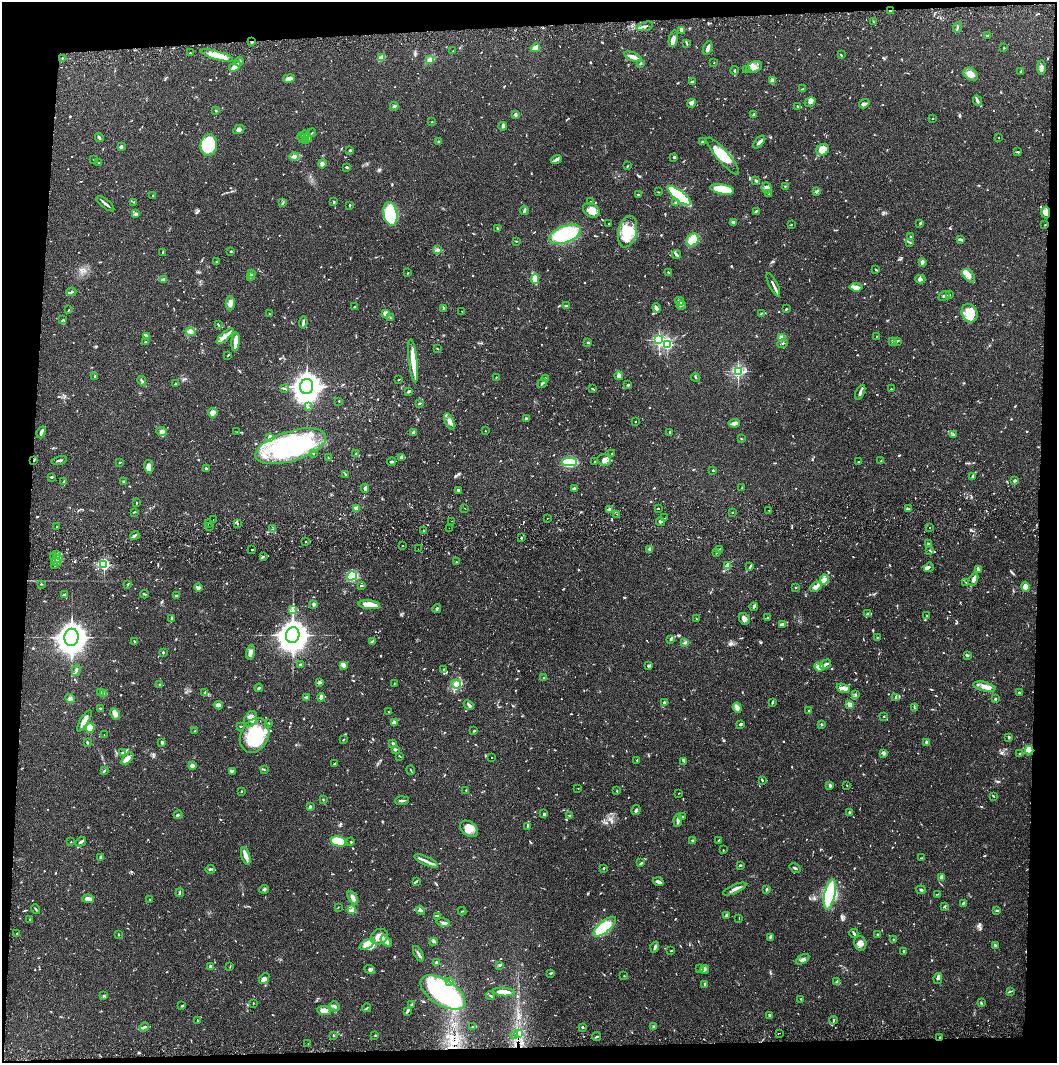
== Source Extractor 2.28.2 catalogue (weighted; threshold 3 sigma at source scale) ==
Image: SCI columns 4-4222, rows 57-4299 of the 4229 x 4357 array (HDU 1 of 3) = the unmasked area's bounding box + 8 px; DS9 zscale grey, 4 x 4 block average (1 PNG px = mean of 4 x 4 image px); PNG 1059 x 1065 px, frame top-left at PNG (2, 2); each listed source drawn as its Kron ellipse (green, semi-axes under 4 px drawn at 4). Shown black and unused: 8% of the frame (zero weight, under 2 of 3 exposures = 3% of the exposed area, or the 3 px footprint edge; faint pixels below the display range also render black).
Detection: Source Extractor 2.28.2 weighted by HDU 2 'WHT'. Background 0.0681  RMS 0.0049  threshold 0.0219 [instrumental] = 3 sigma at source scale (4.5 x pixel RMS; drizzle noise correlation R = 1.50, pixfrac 1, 0.05/0.05 arcsec/px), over >= 5 px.
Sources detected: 1314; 8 too faint to see at this stretch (4 x 4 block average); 6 inside a brighter object's white glare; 8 cosmic-ray / hot-pixel residue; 1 long thin detection or spike segment (spike, bleed or trail) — neither listed nor drawn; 34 coinciding with a brighter row at this scale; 86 inside a brighter listed object's ellipse — not listed separately; of the other 1171, all 500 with FLUX_AUTO >= 1.77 (the completeness limit of this list) listed and drawn (671 fainter detections not listed), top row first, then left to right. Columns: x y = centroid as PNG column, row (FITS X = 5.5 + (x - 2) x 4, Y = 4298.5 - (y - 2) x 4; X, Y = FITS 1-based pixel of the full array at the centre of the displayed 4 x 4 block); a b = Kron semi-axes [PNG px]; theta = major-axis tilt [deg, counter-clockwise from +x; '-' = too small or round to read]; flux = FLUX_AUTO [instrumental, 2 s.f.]
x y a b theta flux
890 11 2 2 - 8
873 21 3 2 - 2.5
645 26 8 2 16 8
957 27 5 2 - 3.6
681 30 4 2 - 7.2
987 36 3 2 - 5.1
673 39 8 4 78 12
252 42 2 2 - 2.1
687 43 4 2 - 2.5
535 48 5 3 - 39
708 48 7 3 70 14
1004 48 2 2 - 1.9
453 50 3 2 - 1.8
190 53 2 2 - 4.3
217 55 16 4 -16 58
841 55 3 2 - 2.7
633 57 9 3 -21 13
62 58 3 2 - 1.9
381 58 4 3 - 8.5
429 59 3 2 - 3.4
239 62 5 2 - 8.1
640 63 3 2 - 3.7
714 63 2 2 - 2.5
235 66 6 3 39 33
754 67 8 5 22 15
1041 68 7 3 -89 10
735 70 4 2 - 3.4
747 70 2 2 - 7.2
1021 72 4 2 - 5.9
971 74 8 6 -36 25
289 78 6 4 11 9.5
772 81 4 2 - 6.7
692 82 4 2 - 5.9
803 89 3 2 - 1.8
977 100 5 2 - 6.4
810 102 6 3 32 12
691 103 4 3 - 9.8
864 104 5 3 - 10
394 106 4 2 - 3.9
797 107 4 2 - 3.3
216 110 2 2 - 4.7
754 114 3 2 - 9.3
515 115 3 3 - 7.2
932 119 2 2 - 2.1
432 122 2 2 - 2.2
503 126 4 3 - 6.3
239 129 6 3 28 9.3
312 133 4 2 - 2
305 134 4 2 - 2.9
99 137 4 2 - 5.2
302 138 5 2 - 5.1
308 138 3 2 - 5.2
998 138 2 2 - 1.9
305 141 3 2 - 3.4
439 142 4 3 - 4.2
702 142 2 2 - 11
759 142 7 3 48 11
209 145 11 8 80 190
121 147 3 2 - 7.4
350 150 2 2 - 4.1
823 150 6 5 - 37
1018 152 3 2 - 3.5
294 156 4 3 - 7.4
723 156 24 6 -49 79
674 157 2 2 - 19
556 159 5 3 - 7
94 160 3 2 - 2
99 163 2 2 - 2.3
322 164 4 4 - 6.3
627 166 2 2 - 2
347 167 2 2 - 7.5
756 181 3 3 - 3.9
785 186 2 2 - 2.5
767 188 5 5 - 12
722 189 12 5 -10 110
817 191 4 2 - 5.2
658 192 3 2 - 1.8
769 194 4 2 - 2.8
638 195 3 2 - 2.9
153 196 3 2 - 2.8
679 196 14 5 -38 230
133 202 2 2 - 1.8
334 202 4 2 - 3.8
591 202 3 2 - 3
676 202 3 2 - 2.8
283 203 3 2 - 2.7
105 204 11 2 -39 11
350 205 2 2 - 6.2
524 210 4 3 - 4.5
591 210 9 6 -32 23
756 211 4 2 - 4.2
1046 212 6 4 -86 18
136 214 4 2 - 4.9
390 214 12 7 -80 190
733 222 3 2 - 6.1
609 223 2 2 - 3.8
920 224 3 2 - 2.5
791 225 3 2 - 2.3
1045 225 2 2 - 4.2
497 228 2 2 - 2
628 232 16 9 76 70
565 234 17 8 21 210
911 237 3 2 - 3.2
693 240 7 5 50 66
961 240 3 2 - 3.3
516 241 2 2 - 1.8
910 242 4 2 - 3.5
437 249 3 2 - 3.3
231 251 2 2 - 3.1
163 252 2 2 - 4.7
677 255 5 2 - 8.3
217 261 2 2 - 2.2
922 262 4 3 - 5.3
876 269 2 2 - 2.7
668 272 2 2 - 2.2
408 273 2 2 - 3.1
252 274 3 2 - 4.3
251 276 3 2 - 9.9
969 276 8 5 -48 17
163 279 4 3 - 4.2
535 279 5 3 - 25
920 279 5 3 - 8
773 285 13 2 -64 14
856 287 6 4 -6 11
71 292 5 2 - 4.1
949 295 2 2 - 2
944 296 6 2 29 4.9
680 301 4 2 - 6.6
230 303 7 4 -89 13
681 305 4 2 - 3.9
566 306 3 2 - 4.1
355 307 3 2 - 2.6
444 308 4 2 - 3.3
657 308 5 3 - 7.2
786 309 3 2 - 3.4
69 310 3 2 - 2
462 311 2 2 - 3.8
762 313 2 2 - 1.8
970 313 9 7 -67 36
269 314 3 2 - 2.1
386 314 3 3 - 31
390 318 2 2 - 3.2
63 320 3 2 - 2.7
303 322 6 2 84 6.7
218 325 4 2 - 3.4
190 332 5 4 - 10
146 336 3 2 - 4.8
225 336 11 3 43 15
877 336 2 2 - 2.1
782 338 3 3 - 15
659 340 2 2 - 400
893 341 2 2 - 4.3
897 341 3 2 - 3
145 342 2 2 - 2.9
235 342 9 3 84 31
588 342 3 2 - 2.2
783 344 5 2 - 2.3
667 345 2 2 - 320
437 349 2 2 - 1.9
228 356 2 2 - 1.9
413 361 22 3 -84 52
738 371 2 2 - 420
619 376 4 3 - 12
95 377 4 2 - 4.1
496 377 2 2 - 2.6
695 377 4 2 - 2.8
545 378 2 2 - 1.9
399 379 2 2 - 1.8
142 381 5 2 - 5.4
542 383 5 2 - 4.6
175 384 3 2 - 2.1
628 385 2 2 - 3.9
307 386 8 6 76 2900
592 388 3 2 - 3.2
284 389 3 2 - 3.6
891 389 2 2 - 2.8
409 391 3 2 - 5.4
860 392 8 2 64 9.3
339 401 2 2 - 1.8
420 403 2 2 - 3.9
308 407 2 2 - 1.9
213 413 4 4 - 20
526 419 2 2 - 14
449 421 9 4 -66 14
635 422 2 2 - 1.8
734 423 5 3 - 13
162 431 5 4 - 8.8
485 431 2 2 - 2
41 432 6 2 69 12
237 432 4 2 - 2
670 432 3 2 - 3.9
414 433 3 2 - 10
954 434 2 2 - 2.1
270 438 4 3 - 19
741 439 3 2 - 2.7
291 446 36 15 17 490
313 454 2 2 - 3.6
355 454 2 2 - 2
612 454 2 2 - 1.9
402 457 3 3 - 9.5
328 458 3 2 - 1.8
34 460 2 2 - 2.1
59 460 8 2 11 6.5
604 460 7 5 -15 14
881 461 2 2 - 2
120 462 3 2 - 2.8
392 462 4 2 - 6.1
569 462 7 4 2 150
595 462 3 2 - 2.8
858 462 2 2 - 2.3
149 467 7 4 -81 22
206 469 2 2 - 5.1
713 470 2 2 - 2.3
345 474 3 2 - 4.8
972 476 4 2 - 3.7
51 477 3 2 - 4.6
64 481 3 2 - 2.2
123 481 2 2 - 3.2
1015 481 3 2 - 5.4
742 487 3 2 - 1.8
365 488 4 3 - 6.5
574 488 3 2 - 3.4
459 490 3 2 - 5.8
136 503 2 2 - 2.3
356 508 3 3 - 4.9
465 508 2 2 - 2.1
658 508 2 2 - 1.9
909 509 3 2 - 2.7
610 510 3 3 - 11
769 510 2 2 - 2.8
134 512 2 2 - 1.8
732 512 2 2 - 4.3
617 514 2 2 - 2.7
547 518 2 2 - 5.1
664 518 2 2 - 2
213 520 2 2 - 2.1
452 521 2 2 - 1.8
660 521 4 2 - 4.5
208 523 2 2 - 24
237 523 2 2 - 2.3
209 526 2 2 - 2.2
57 527 2 2 - 3.1
930 527 2 2 - 1.9
449 528 2 2 - 2.5
273 529 2 2 - 1.8
423 530 2 2 - 2.2
135 535 5 2 - 6.5
521 538 2 2 - 4.6
306 542 2 2 - 2
928 544 2 2 - 6
402 545 2 2 - 2.8
418 549 2 2 - 35
649 549 3 2 - 4.3
252 550 2 2 - 3.4
719 550 3 2 - 3.3
930 550 3 2 - 2.5
717 553 4 2 - 2.1
56 554 2 2 - 2.5
264 556 2 2 - 2
54 557 2 2 - 2.6
58 559 4 2 - 8
56 562 5 3 - 9.8
456 562 2 2 - 2.4
55 565 2 2 - 5.5
104 565 2 2 - 410
727 565 4 2 - 5.8
750 567 4 2 - 3.7
929 567 5 2 - 5.2
978 569 4 2 - 7.5
352 576 5 4 - 170
973 579 6 3 60 17
824 580 5 4 - 13
966 583 2 2 - 2
41 584 2 2 - 2.6
128 584 3 2 - 2
361 586 2 2 - 4.8
795 587 2 2 - 2
816 587 6 3 33 15
1026 587 5 4 - 22
198 588 4 3 - 5
65 594 4 2 - 4.4
144 594 4 2 - 3.6
176 595 3 2 - 3.6
314 604 2 2 - 10
369 605 11 4 -6 42
754 607 4 2 - 3.7
437 608 4 2 - 4.9
293 610 3 2 - 4.3
868 613 2 2 - 2.2
927 616 3 2 - 2.6
767 617 2 2 - 2.7
171 618 3 3 - 3.5
696 619 2 2 - 2
744 619 6 5 - 11
782 624 3 2 - 9
293 635 8 6 78 4700
71 637 8 7 - 3700
877 637 2 2 - 2.5
671 640 2 2 - 2.4
134 641 2 2 - 2.6
372 641 4 2 - 3.6
685 643 3 2 - 4.1
163 652 2 2 - 6.4
251 652 7 3 75 12
967 655 3 2 - 7.3
300 664 3 2 - 3.2
826 664 6 2 30 12
648 665 3 2 - 2.7
344 666 3 3 - 8
819 667 5 4 - 29
443 669 3 2 - 2.2
76 670 6 3 75 5.7
543 678 2 2 - 2
319 683 3 2 - 2.8
160 684 2 2 - 9.3
394 684 2 2 - 2.1
456 684 5 3 - 10
984 687 11 4 -13 22
259 688 4 2 - 4.4
843 688 7 3 -20 12
1019 692 3 2 - 2.9
101 693 2 2 - 3.4
204 693 3 2 - 1.9
104 694 3 3 - 7.5
855 694 2 2 - 2.1
321 697 4 3 - 19
896 697 2 2 - 3.1
70 698 5 3 - 5.5
307 698 3 2 - 5.7
995 699 2 2 - 3.2
772 702 4 2 - 4
664 703 2 2 - 8.5
850 704 2 2 - 94
218 705 4 2 - 19
469 705 5 3 - 5.1
100 708 2 2 - 2.7
737 708 5 3 - 21
914 708 3 2 - 2
809 711 2 2 - 3.5
388 712 2 2 - 1.8
115 714 6 4 -63 15
884 716 3 2 - 1.9
250 719 8 6 60 16
84 721 12 4 60 19
394 722 4 3 - 14
268 723 4 2 - 2.2
740 724 2 2 - 7.7
821 724 2 2 - 5.5
240 726 3 2 - 2.8
90 728 4 3 - 55
195 731 2 2 - 2.1
474 731 3 2 - 3.1
104 735 2 2 - 2
255 735 18 13 63 180
1009 737 2 2 - 9.5
343 740 3 2 - 3
87 742 3 2 - 4.1
162 742 3 3 - 5.6
393 743 3 3 - 4.1
927 743 2 2 - 15
395 749 3 2 - 5.3
1029 750 4 3 - 54
123 753 4 2 - 6.2
884 753 3 3 - 4.5
1020 754 3 2 - 3.1
400 756 4 2 - 2.2
127 758 7 4 45 17
491 758 2 2 - 1.9
637 760 2 2 - 3.1
684 761 3 2 - 2.6
334 764 4 2 - 3
192 765 2 2 - 57
264 770 3 2 - 2.4
411 770 5 2 - 2.8
104 771 3 2 - 4.2
232 771 4 2 - 3.5
762 780 3 2 - 4
847 785 2 2 - 1.9
830 786 2 2 - 28
578 788 2 2 - 1.8
466 790 2 2 - 1.8
242 791 2 2 - 2.1
617 791 2 2 - 3.2
679 793 2 2 - 2
993 796 3 2 - 3
323 800 2 2 - 1.9
402 801 7 2 4 8.5
310 806 3 2 - 6.8
636 810 5 3 - 5.7
849 812 2 2 - 3.4
544 814 2 2 - 19
178 815 4 2 - 3.7
570 816 2 2 - 3
683 817 3 2 - 2.9
678 820 6 2 83 13
527 826 4 2 - 2.8
469 829 10 7 -37 29
692 840 3 3 - 3.1
719 840 3 2 - 1.8
71 842 2 2 - 2.3
81 842 6 2 33 6.1
339 842 8 5 -12 190
351 842 2 2 - 4.5
723 850 2 2 - 2.1
246 856 9 2 -74 28
100 858 3 2 - 4.3
922 858 3 2 - 2.6
426 861 13 2 -24 17
641 863 4 2 - 2.5
740 865 3 2 - 3.4
604 868 2 2 - 3.1
795 868 6 2 -35 4.4
210 869 4 2 - 2.7
942 877 2 2 - 23
416 882 3 2 - 2.4
658 882 5 2 - 10
264 889 5 3 - 4.8
735 889 12 3 24 12
767 889 4 2 - 4.9
921 890 5 2 - 4.9
180 893 4 2 - 4.2
830 894 15 5 77 250
938 894 2 2 - 1.9
353 898 8 3 -61 11
88 899 6 3 -5 19
150 899 2 2 - 1.8
963 903 4 2 - 4
944 906 2 2 - 2.2
338 907 2 2 - 1.8
36 909 5 2 - 3.1
351 910 3 2 - 3.3
421 911 4 3 - 6.1
462 911 4 2 - 1.9
997 911 4 2 - 2.8
726 915 3 2 - 6.2
438 916 2 2 - 2.6
739 918 3 2 - 1.8
30 919 2 2 - 3.2
443 922 7 3 -15 9.8
605 927 14 5 39 140
17 933 2 2 - 3.3
854 933 4 2 - 6.4
119 934 2 2 - 2.1
878 934 2 2 - 6.5
379 937 9 7 32 30
770 937 3 2 - 3.3
893 939 2 2 - 3
386 941 7 2 -39 8.5
433 941 2 2 - 8.5
860 943 7 6 - 16
367 944 8 4 31 54
995 945 2 2 - 6
655 947 5 2 - 7.5
671 951 2 2 - 2.3
903 951 2 2 - 4.8
418 954 8 2 -62 11
802 959 7 2 30 7.4
437 963 3 3 - 8.5
500 965 3 2 - 3.2
210 966 2 2 - 6.8
230 966 3 2 - 1.8
369 969 5 4 - 6.4
700 969 3 2 - 2.3
705 969 4 2 - 4.1
551 973 2 2 - 3.9
624 976 2 2 - 1.8
938 978 5 4 - 6.7
264 979 6 4 51 13
450 981 2 2 - 6.7
837 982 4 3 - 5.8
705 984 3 2 - 5
1010 991 3 2 - 3.1
443 992 25 13 -32 430
504 992 11 3 -5 37
104 996 3 2 - 1.8
491 996 4 2 - 4.3
801 999 2 2 - 2
253 1003 2 2 - 1.8
981 1003 3 2 - 3.1
412 1004 3 2 - 2.2
182 1006 3 2 - 3
335 1006 5 3 - 5.8
367 1008 4 2 - 2.9
324 1011 7 4 -3 19
408 1011 3 2 - 2.5
770 1015 3 2 - 3.8
834 1020 4 2 - 4.3
197 1021 2 2 - 2.4
473 1026 4 2 - 3.1
144 1027 5 2 - 6.3
582 1027 2 2 - 5.3
653 1027 2 2 - 2.6
519 1033 2 2 - 1.9
780 1033 2 2 - 2.5
333 1035 2 2 - 2.2
375 1036 2 2 - 2.6
515 1036 2 2 - 2.2
597 1037 4 2 - 3.7
939 1037 2 2 - 1.9
308 1043 2 2 - 7.2
Overlapping masked pixels (flux is a lower limit): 6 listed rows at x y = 890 11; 252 42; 1046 212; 34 460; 1029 750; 939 1037
Diffuse or blended objects may show on this block-average render without a row.